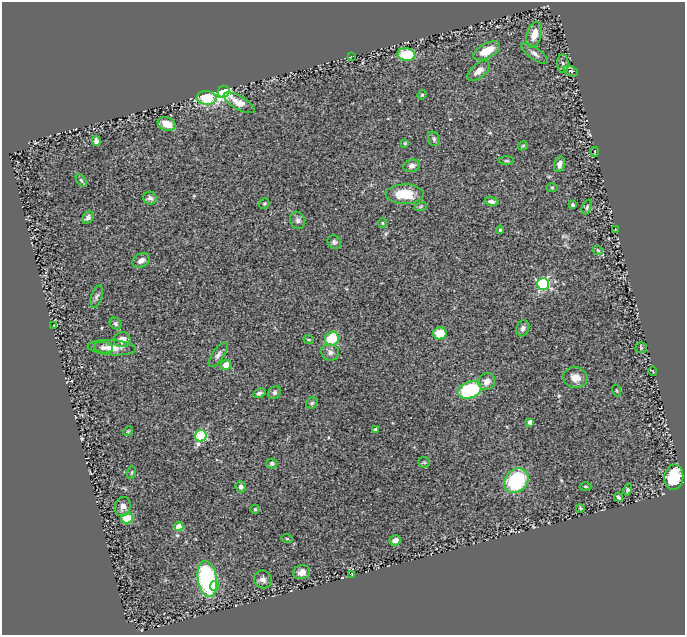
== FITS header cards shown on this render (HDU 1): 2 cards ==
NAXIS1  =                  683
NAXIS2  =                  633

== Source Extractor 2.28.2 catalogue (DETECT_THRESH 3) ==
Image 683 x 633 px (HDU 1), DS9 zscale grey, 1 PNG px = 1 image px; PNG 687 x 637 px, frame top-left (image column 1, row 633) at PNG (2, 2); each listed source drawn as its Kron ellipse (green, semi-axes under 4 px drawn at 4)
Background 0.452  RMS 0.033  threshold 0.0984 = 3 sigma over >= 5 px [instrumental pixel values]
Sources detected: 86; all 86 listed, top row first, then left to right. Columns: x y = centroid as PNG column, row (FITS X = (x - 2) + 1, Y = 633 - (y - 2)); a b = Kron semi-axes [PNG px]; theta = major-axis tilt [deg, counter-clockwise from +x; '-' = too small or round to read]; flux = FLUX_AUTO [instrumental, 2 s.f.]
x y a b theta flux
534 35 13 7 73 30
487 51 15 7 27 47
534 53 16 6 -37 11
406 54 9 6 -8 76
351 56 3 2 - 2.3
563 64 9 5 -85 5.5
479 71 13 7 41 18
571 71 8 4 -24 4
224 92 6 5 - 360
422 95 5 4 - 2.7
207 98 10 7 -2 100
239 103 17 6 -29 25
167 124 9 6 -23 29
434 139 7 5 -70 5.1
96 141 5 4 - 7.2
405 143 3 3 - 2.4
523 146 5 4 - 2.6
595 152 4 2 - 2
507 161 7 3 -1 3
559 164 8 5 76 10
412 166 8 6 17 8.3
81 180 7 3 -54 3
552 187 5 3 - 2.2
405 194 19 10 0 49
150 198 7 6 - 7.1
492 202 7 4 -11 7.3
264 203 6 4 53 2.7
572 205 3 3 - 3.5
421 206 6 4 19 3.5
587 207 7 4 67 4.5
88 217 7 5 49 7
298 220 9 7 -64 6.9
382 223 4 4 - 2.3
615 229 3 3 - 1.2
500 230 4 4 - 2.8
334 242 7 6 - 5.2
598 250 5 4 - 2.8
141 260 9 6 30 11
543 284 6 6 - 250
97 296 11 5 73 6.2
115 324 6 5 - 5.2
54 325 2 2 - 1.5
523 328 8 6 71 7.7
440 333 7 6 - 45
332 339 7 6 - 77
122 340 8 7 - 18
309 340 5 3 - 2.1
103 348 10 5 -9 8
112 348 24 7 -4 26
641 348 5 5 - 2.7
330 352 9 8 - 9.6
218 355 14 6 55 8.8
226 365 5 5 - 27
653 371 4 3 - 1.3
575 378 12 10 -7 21
487 382 9 8 - 15
470 390 12 8 22 170
617 391 6 3 -71 1.8
274 392 7 6 - 4.9
259 393 7 4 25 5.8
312 403 6 5 - 3.9
530 422 4 4 - 10
376 429 4 3 - 3.7
128 431 5 4 - 2.4
201 436 6 5 - 180
424 462 6 5 - 3.5
272 463 5 5 - 5.7
132 472 6 4 72 2.8
674 477 12 9 84 100
516 481 13 11 45 160
585 486 6 3 -1 2.1
241 487 5 5 - 7.3
628 490 6 4 76 3.5
618 497 5 3 - 4.4
123 506 10 8 74 11
580 508 4 3 - 2.7
255 509 5 4 - 2.5
127 518 6 5 - 44
179 526 4 4 - 41
287 539 6 3 -19 2.4
395 540 6 5 - 13
302 572 8 7 - 14
352 574 3 3 - 1.2
207 579 18 9 -81 310
263 579 9 8 - 9.1
215 586 5 4 - 41